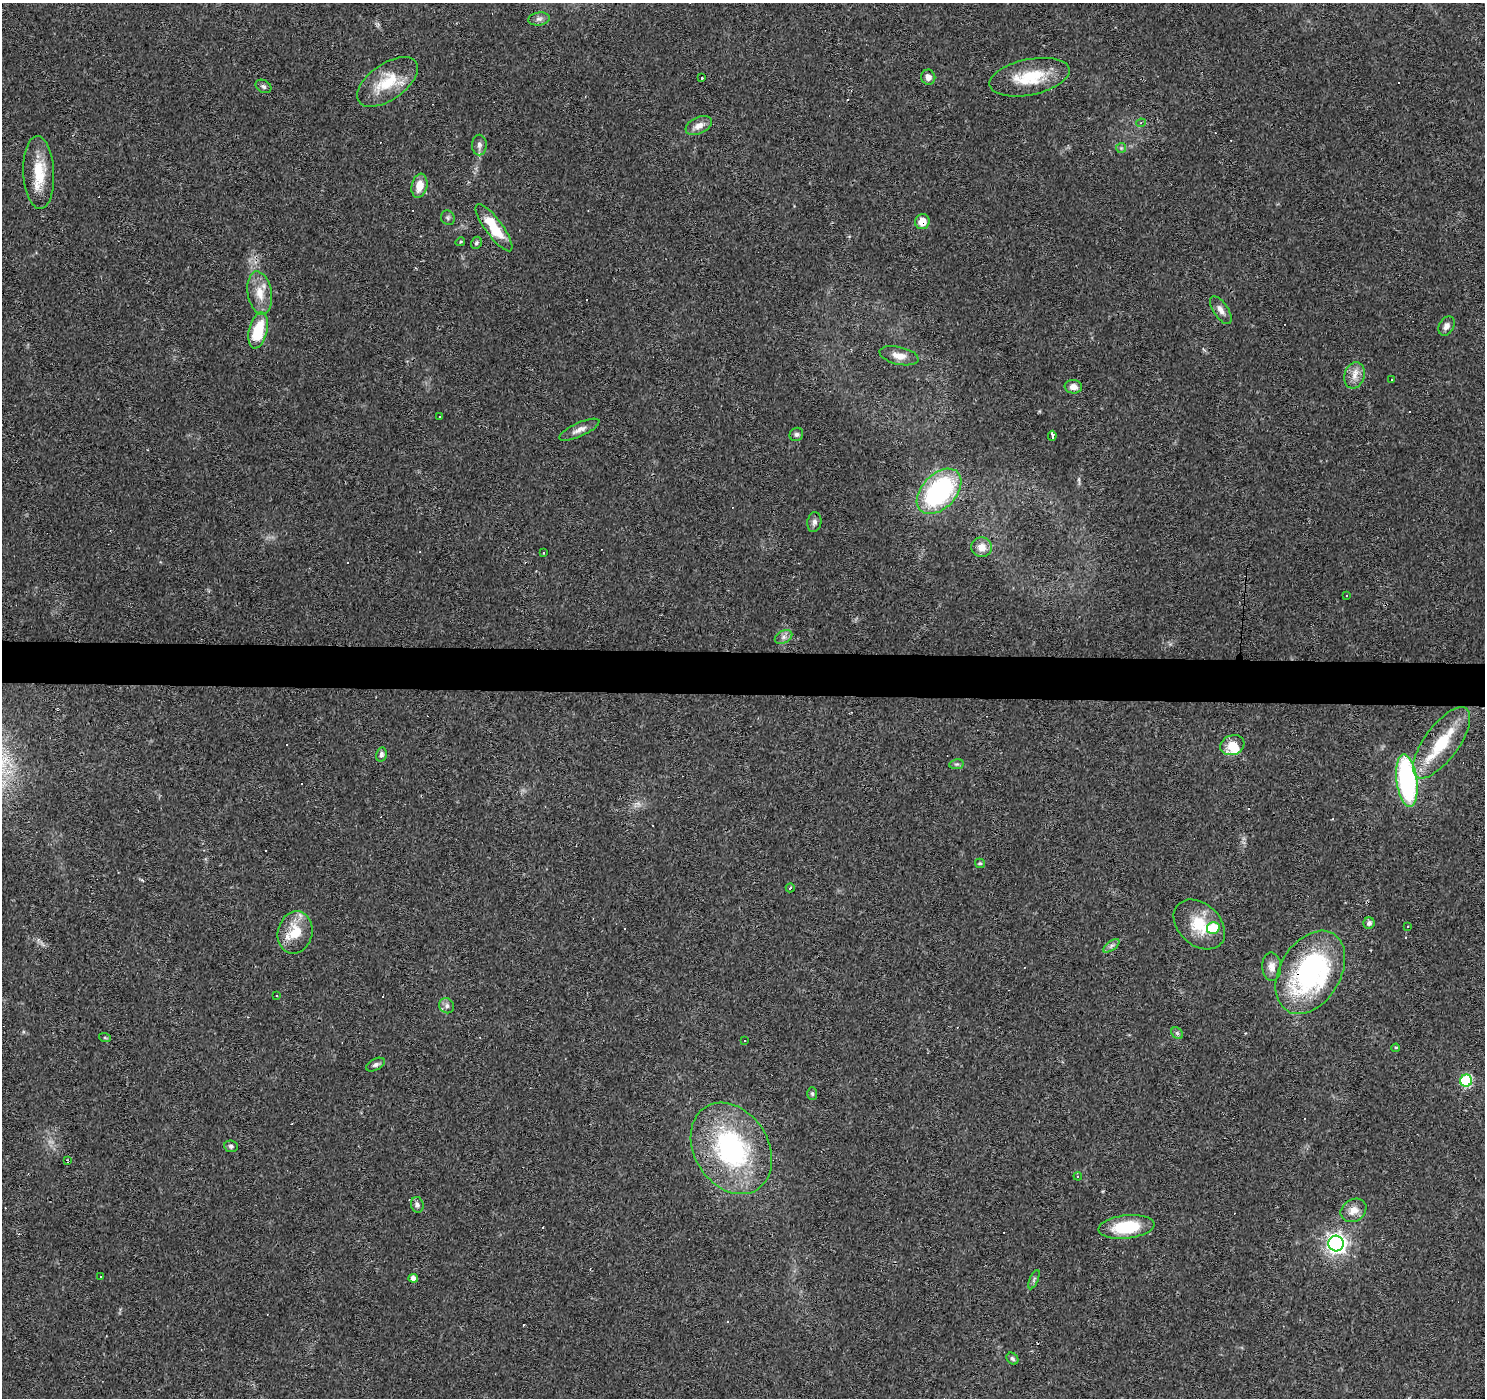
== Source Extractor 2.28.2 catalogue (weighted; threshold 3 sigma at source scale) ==
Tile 5 of 3 x 3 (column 2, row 2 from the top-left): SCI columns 1484-2966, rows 1622-3017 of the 4453 x 4693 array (HDU 1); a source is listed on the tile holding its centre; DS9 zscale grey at full resolution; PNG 1487 x 1400 px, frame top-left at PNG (2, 3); each listed source drawn as its Kron ellipse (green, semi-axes under 4 px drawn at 4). Shown black and unused: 3% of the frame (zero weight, under 3 of 4 exposures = <1% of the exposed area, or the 3 px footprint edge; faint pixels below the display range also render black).
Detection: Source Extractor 2.28.2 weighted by HDU 2 'WHT'; one run over the whole footprint, this tile lists its part. Background 0.0271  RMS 0.0037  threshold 0.0166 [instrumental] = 3 sigma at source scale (4.5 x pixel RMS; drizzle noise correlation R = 1.50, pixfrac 1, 0.0396/0.0396 arcsec/px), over >= 5 px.
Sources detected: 111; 1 inside a brighter object's white glare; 36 cosmic-ray / hot-pixel residue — neither listed nor drawn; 3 inside a brighter listed object's ellipse — not listed separately; the other 71 listed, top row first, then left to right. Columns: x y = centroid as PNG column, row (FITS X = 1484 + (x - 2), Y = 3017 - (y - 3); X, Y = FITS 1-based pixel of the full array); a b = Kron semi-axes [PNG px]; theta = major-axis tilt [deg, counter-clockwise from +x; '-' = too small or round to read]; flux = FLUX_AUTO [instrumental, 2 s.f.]
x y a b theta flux
539 19 11 6 7 1.4
928 77 7 7 - 2
1029 77 41 18 11 16
702 78 3 3 - 3.9
388 82 35 18 35 13
263 86 8 6 -31 0.99
1141 123 5 4 - 0.62
699 125 14 8 24 2.9
479 145 10 7 88 1.6
1121 148 5 5 - 0.53
39 173 36 15 -87 12
419 186 12 7 78 4.7
448 218 7 6 - 0.82
922 222 7 7 - 4.3
494 228 28 8 -54 13
460 242 5 3 - 0.38
476 243 6 5 - 0.77
260 293 22 12 -80 6
1221 310 16 7 -57 2.3
1446 326 10 7 60 1.8
258 330 18 9 76 16
899 356 20 8 -12 3.5
1355 375 13 10 73 3.3
1392 380 3 2 - 0.29
1073 387 8 7 - 2.3
440 416 2 2 - 0.3
579 430 22 6 24 2.5
796 434 7 6 - 0.95
1052 436 5 3 - 9.6
939 491 27 17 46 52
814 522 10 7 81 1.3
982 547 10 9 - 3.5
544 553 3 2 - 0.49
1346 596 3 3 - 0.99
783 637 9 6 27 1.5
1441 743 42 17 54 16
1232 745 12 10 19 4.9
381 754 7 5 78 1.1
957 764 7 5 10 0.7
1407 780 26 10 -82 62
980 863 5 4 - 0.47
790 888 5 2 - 0.4
1369 923 5 5 - 1.2
1199 924 29 21 -42 12
1408 927 3 3 - 0.63
1213 928 6 6 - 12
295 932 21 17 76 9.4
1111 946 9 4 36 1.1
1272 967 14 9 -87 2.9
1310 972 45 30 59 69
277 996 3 2 - 0.44
447 1006 8 7 - 1.2
1177 1033 6 5 - 0.71
105 1038 6 4 -19 0.39
745 1041 3 3 - 1.9
1396 1048 4 3 - 0.54
376 1065 10 5 28 1.1
1466 1081 6 6 - 35
812 1094 6 5 - 0.62
231 1146 7 5 -6 0.86
731 1148 49 37 -58 61
68 1160 4 2 - 0.4
1078 1176 4 4 - 0.45
417 1205 8 6 -75 1
1353 1210 13 11 32 3.6
1126 1227 28 11 6 17
1336 1243 8 7 - 170
101 1276 3 2 - 0.41
413 1278 4 4 - 2
1034 1280 10 4 68 0.75
1012 1359 7 5 -44 0.84
Overlapping masked pixels (flux is a lower limit): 2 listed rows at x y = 922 222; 1310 972